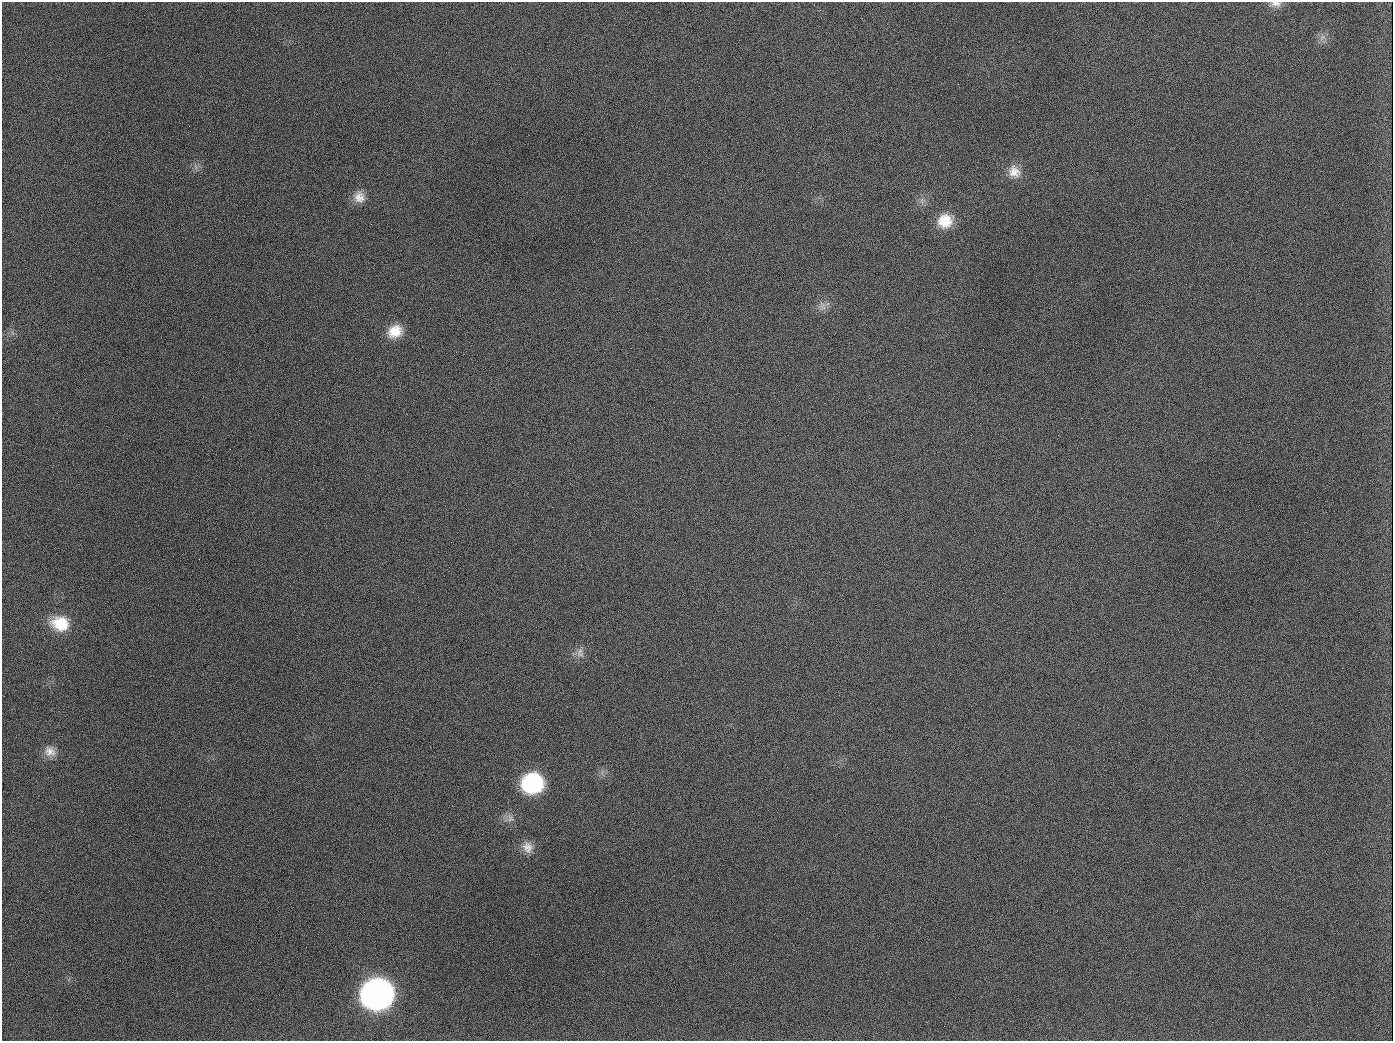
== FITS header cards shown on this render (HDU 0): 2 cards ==
NAXIS1  =                 1391
NAXIS2  =                 1039

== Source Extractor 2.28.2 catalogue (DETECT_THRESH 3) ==
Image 1391 x 1039 px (HDU 0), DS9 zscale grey, 1 PNG px = 1 image px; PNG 1395 x 1043 px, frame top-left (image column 1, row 1039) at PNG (2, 2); no overlay
Background 1730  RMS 75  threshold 225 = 3 sigma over >= 5 px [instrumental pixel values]
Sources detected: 18; all 18 listed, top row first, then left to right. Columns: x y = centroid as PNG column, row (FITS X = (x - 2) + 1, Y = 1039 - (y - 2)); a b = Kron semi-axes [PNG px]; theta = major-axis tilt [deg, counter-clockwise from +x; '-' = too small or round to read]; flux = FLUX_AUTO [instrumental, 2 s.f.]
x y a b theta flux
1276 4 16 7 1 3.0e+04
1322 37 10 6 39 2.4e+04
189 126 3 2 - 6.2e+03
196 167 7 4 -71 1.1e+04
1014 172 19 15 -47 7.3e+04
359 197 15 14 - 5.8e+04
945 221 18 16 25 1.2e+05
822 305 10 8 -81 3.0e+04
395 331 18 15 28 1.1e+05
654 407 2 2 - 3.2e+03
60 623 21 17 -10 1.7e+05
580 653 15 10 -80 3.7e+04
50 751 16 13 -35 5.2e+04
532 783 18 17 - 5.4e+05
510 818 10 8 -83 2.7e+04
528 847 16 13 -80 5.2e+04
377 994 19 18 - 3.7e+06
944 1026 2 2 - 4.3e+03
At the frame edge (FLAGS 8, measured only in part): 1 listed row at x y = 1276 4